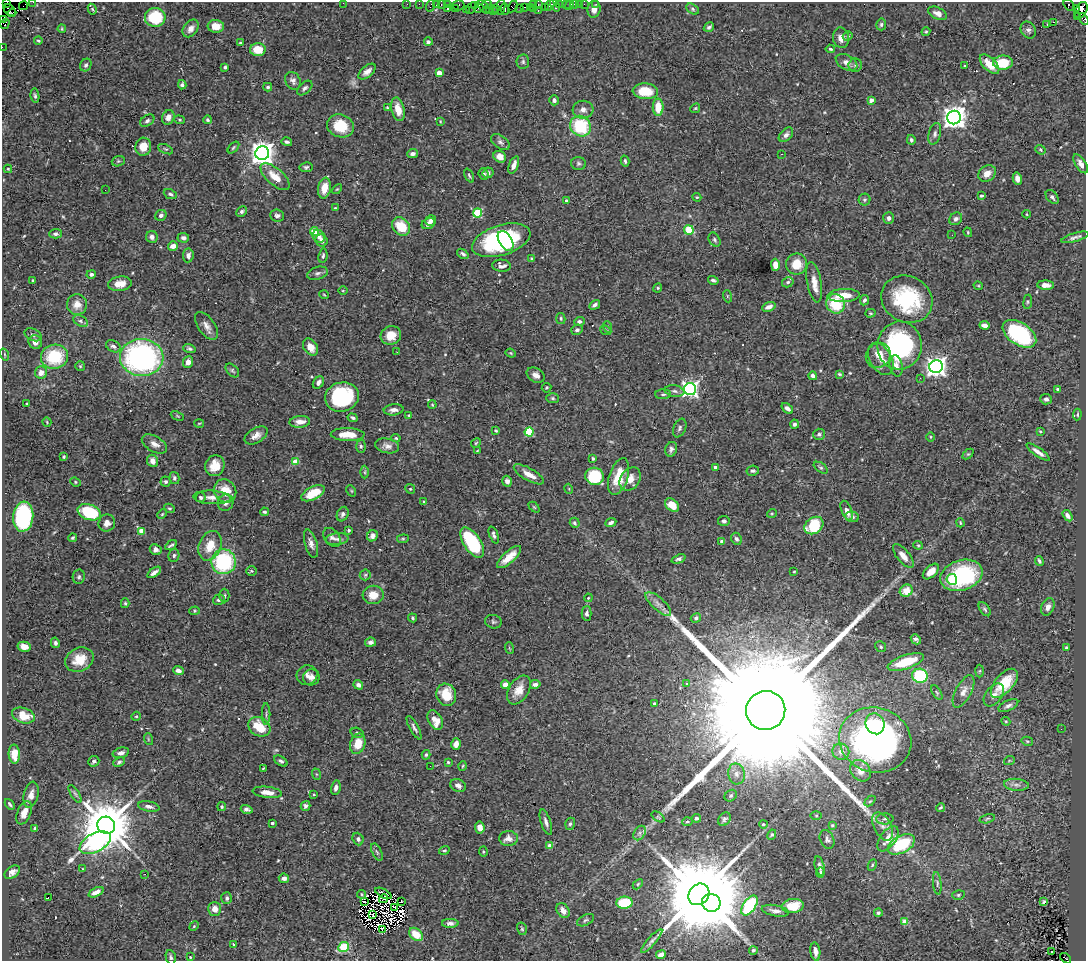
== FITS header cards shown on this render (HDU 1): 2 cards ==
NAXIS1  =                 1084
NAXIS2  =                  959

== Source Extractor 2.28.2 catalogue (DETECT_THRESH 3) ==
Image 1084 x 959 px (HDU 1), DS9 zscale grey, 1 PNG px = 1 image px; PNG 1088 x 963 px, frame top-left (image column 1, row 959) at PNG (2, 2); each listed source drawn as its Kron ellipse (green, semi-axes under 4 px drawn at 4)
Background 0.676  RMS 0.021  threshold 0.0641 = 3 sigma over >= 5 px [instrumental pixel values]
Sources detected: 545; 8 with non-positive FLUX_AUTO (blend fragments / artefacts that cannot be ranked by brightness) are neither listed nor drawn; of the other 537, the 500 brightest by FLUX_AUTO listed and drawn (37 fainter detections omitted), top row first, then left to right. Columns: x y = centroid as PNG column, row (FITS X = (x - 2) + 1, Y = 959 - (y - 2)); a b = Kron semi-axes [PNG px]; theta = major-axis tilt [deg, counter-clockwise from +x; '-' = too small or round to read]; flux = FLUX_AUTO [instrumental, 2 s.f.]
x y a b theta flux
33 2 2 2 - 12
7 3 2 2 - 85
343 3 2 2 - 6.2
407 4 2 2 - 9.5
419 4 2 2 - 13
436 4 3 2 - 29
487 4 5 3 - 28
533 4 3 2 - 16
538 4 3 2 - 21
559 4 3 3 - 5.2
566 4 4 3 - 4.3
574 4 3 3 - 34
579 4 2 2 - 6.7
584 4 2 2 - 1.5
596 4 3 2 - 7.2
441 5 3 3 - 31
447 5 4 3 - 45
459 5 6 5 - 34
474 5 4 2 - 19
550 5 6 3 57 31
555 5 6 3 -55 47
570 5 5 2 - 11
1069 5 6 4 -51 73
23 6 5 2 - 17
430 6 6 2 72 26
513 6 6 4 58 52
484 7 8 3 -51 69
501 7 8 3 84 79
525 7 3 2 - 14
545 7 3 2 - 18
448 8 3 3 - 20
471 8 6 3 60 29
479 8 5 3 - 91
489 8 4 3 - 20
496 8 2 2 - 19
520 8 2 2 - 16
530 8 3 2 - 13
1077 8 3 3 - 140
92 9 5 3 - 1.8
455 9 3 3 - 42
466 9 3 2 - 46
505 9 5 3 - 21
533 9 3 2 - 6.8
594 9 8 6 80 8.8
693 9 7 5 -29 2.7
10 10 7 5 -41 390
1081 10 9 5 62 500
493 11 3 2 - 5
538 11 3 2 - 74
12 13 4 3 - 210
937 13 10 5 -24 7.7
1078 16 2 2 - 9
155 17 10 9 - 54
1084 19 6 4 -60 57
2 20 2 2 - 10
1053 22 3 2 - 100
5 24 5 3 - 17
881 24 6 5 - 3
1047 25 3 2 - 5.3
216 26 8 6 -4 16
709 27 5 4 - 3.2
191 28 10 7 53 8.5
62 29 4 3 - 1.4
1028 30 9 7 -57 5.1
926 32 4 3 - 2.1
848 36 5 4 - 1.7
841 38 10 8 -86 9.3
38 41 4 3 - 1.7
428 42 4 4 - 4.7
240 43 4 3 - 1.5
2 47 2 2 - 6.5
830 49 5 3 - 2.4
258 50 8 6 -1 24
523 62 7 6 - 3.1
847 62 12 7 -29 8.1
1003 63 10 7 2 44
990 64 12 6 -44 24
86 65 6 5 - 3.3
855 65 7 6 - 3
965 66 3 2 - 1.4
225 67 4 3 - 2.7
367 72 10 5 40 7.9
439 73 4 4 - 20
293 81 9 7 -59 5.6
182 85 4 3 - 3.8
268 87 4 3 - 2.5
305 88 9 5 43 3.9
645 91 12 8 -3 38
35 96 7 4 -81 3
554 100 5 4 - 4.3
871 100 4 3 - 16
658 107 8 5 -89 28
387 108 3 3 - 1.4
695 108 5 4 - 1.9
398 109 12 6 -76 20
583 110 10 9 - 8.4
168 117 7 6 - 8.2
954 117 7 6 - 1300
179 120 5 4 - 1.9
207 120 4 4 - 2.2
147 121 8 5 33 3.7
440 121 4 3 - 1.3
340 126 14 11 -18 42
580 126 11 9 -45 86
935 134 11 6 76 5
786 135 8 5 45 5.1
911 140 5 4 - 3
287 142 5 3 - 3.1
500 142 10 6 -35 4.6
143 147 9 8 - 20
233 148 7 3 46 1.9
165 149 8 4 -25 2.2
1040 150 5 4 - 1.8
262 153 7 7 - 1400
413 153 5 4 - 4.5
781 154 3 2 - 3.3
500 157 6 5 - 11
118 161 7 5 20 2.3
625 161 5 3 - 2.4
578 163 7 6 - 3.2
1081 164 11 5 -56 8.3
514 165 9 4 68 8.1
306 167 6 5 - 3.3
8 169 4 4 - 1.4
488 173 5 5 - 3.7
987 173 9 7 36 12
484 174 6 5 - 3.3
469 176 7 3 -65 2.2
275 177 18 8 -41 25
1017 178 6 4 -77 6.9
324 188 10 6 80 22
337 189 6 3 43 1.6
105 190 2 2 - 12
170 194 7 4 -24 3.2
981 196 4 3 - 2.7
697 197 4 4 - 1.5
1052 197 8 5 -50 3.6
566 200 3 3 - 3
864 200 6 6 - 2.6
335 208 4 4 - 1.3
242 212 5 5 - 3.3
477 213 4 4 - 77
1027 214 4 3 - 1.2
161 215 6 5 - 4.7
277 216 7 6 - 4.8
889 218 6 5 - 4.9
956 219 7 5 44 4.4
431 221 6 5 - 6.8
428 224 7 5 26 9.3
401 227 10 8 -47 37
689 230 5 4 - 60
314 232 4 4 - 44
968 232 5 3 - 1.5
55 234 6 4 2 3.9
952 235 2 2 - 1.8
319 236 7 5 -44 5.4
152 237 6 5 - 6
1075 237 14 3 16 4.8
183 238 6 5 - 4.8
501 240 30 15 17 210
715 240 7 5 -59 3
322 241 6 6 - 6.6
506 241 11 6 -59 52
173 246 5 4 - 11
463 254 6 4 -38 3.6
188 255 7 5 83 6.5
323 256 7 4 82 3.4
532 259 4 3 - 2.6
796 264 10 10 - 24
775 265 6 4 -88 13
501 266 9 6 -5 7.7
317 273 10 6 17 4.5
91 274 5 4 - 3.6
33 280 3 2 - 1.8
713 280 5 3 - 3.5
788 282 6 5 - 3.4
814 282 20 7 -79 15
120 284 12 7 7 17
1046 285 8 4 -3 8.6
978 286 5 3 - 1.5
658 288 4 4 - 1.7
343 290 5 3 - 1.2
324 295 5 3 - 1.3
844 295 16 6 3 26
727 296 6 4 -71 1.6
907 299 26 23 -26 120
864 300 5 4 - 3.6
1028 302 7 3 82 1.9
77 304 10 10 - 16
835 304 10 9 - 53
595 305 6 4 31 4.4
769 307 7 4 21 7.6
870 313 5 4 - 1.8
561 318 5 4 - 2.3
80 321 8 5 -28 3.7
579 321 5 4 - 3.8
984 325 5 4 - 8.9
206 326 16 8 -55 11
608 327 6 4 -70 1.9
577 330 6 5 - 3.5
606 330 6 4 -23 2
1019 334 19 11 -33 160
33 335 9 6 -24 3.8
391 335 10 9 - 20
35 342 7 6 - 7.7
113 346 8 5 -28 5.2
900 346 24 22 85 230
310 347 9 6 -56 15
189 349 6 4 -18 3
397 352 3 2 - 2.7
511 353 5 4 - 1.6
5 354 6 3 -71 1.4
878 355 13 12 - 20
55 357 14 12 11 73
142 357 22 18 -3 370
881 359 17 11 -60 19
188 362 6 5 - 8.8
80 366 5 5 - 2
896 366 11 6 -79 8.1
936 367 7 6 - 860
232 370 8 5 -46 2.8
41 372 6 6 - 12
839 374 4 3 - 2
536 375 10 7 -31 9
813 376 4 4 - 8.2
920 378 2 2 - 2.7
318 382 7 5 54 5.6
546 388 5 4 - 1.7
690 389 6 6 - 500
1058 389 3 3 - 3.4
675 391 10 5 -9 4.9
663 394 8 5 1 3.3
342 397 17 14 13 140
553 398 6 5 - 2.5
1046 399 6 5 - 3.7
27 404 3 2 - 1.4
432 405 4 3 - 1.5
787 408 6 4 -39 5.1
394 410 10 5 6 7.3
409 415 3 3 - 1.8
1077 415 6 4 84 2
177 416 7 3 -23 1.6
353 418 5 3 - 3.2
47 422 5 3 - 1.4
300 422 10 6 5 12
199 423 5 3 - 1.2
795 424 4 4 - 4.7
680 428 10 6 67 4
496 431 4 3 - 2
1040 431 3 3 - 1.4
529 432 4 4 - 70
819 434 6 5 - 3.7
256 435 13 7 32 10
348 435 17 6 -1 24
930 437 5 3 - 1.3
396 438 4 4 - 1.9
476 443 5 4 - 1.8
154 444 14 7 -30 9.4
361 446 6 4 -86 2.6
387 446 12 7 -11 8
671 449 7 6 - 4.3
477 451 4 2 - 1.4
1038 452 14 4 -35 8.2
968 454 6 4 43 1.9
64 457 4 3 - 1.8
593 459 3 3 - 2
153 461 6 5 - 9
295 462 4 4 - 26
215 466 10 9 - 21
716 467 3 3 - 7.7
821 468 8 4 -35 2.5
753 471 6 5 - 3.8
365 472 6 4 89 1.9
529 474 17 6 -29 14
595 476 9 8 - 68
619 476 19 9 72 36
174 478 6 5 - 3.4
630 479 12 9 56 17
507 481 5 5 - 6.7
75 482 5 4 - 1.9
166 482 5 5 - 3
410 489 5 4 - 1.8
569 489 5 3 - 1.3
225 491 12 10 -57 25
351 491 6 4 -60 1.7
313 493 13 6 26 36
201 497 5 5 - 3.7
212 497 19 6 -3 11
424 501 3 3 - 1.4
226 503 8 7 - 7.7
672 505 8 5 -42 21
534 507 6 4 -44 1.9
169 508 5 4 - 2
847 511 10 5 -69 10
89 512 12 7 -20 88
264 512 4 4 - 2.7
772 513 5 3 - 1.4
162 514 5 4 - 1.6
343 514 7 5 66 4.9
1068 516 6 4 -56 6.1
23 517 15 10 84 190
852 517 7 5 -13 4.4
724 521 6 5 - 3.9
107 523 9 8 - 8.5
575 523 5 5 - 2.5
611 523 5 3 - 4.4
960 523 4 3 - 1.4
814 526 10 8 38 62
349 530 4 4 - 2.3
141 531 4 4 - 23
494 535 9 4 -69 4.5
372 536 6 5 - 5.3
332 537 11 7 -49 5.7
73 538 4 4 - 2.7
337 539 11 6 5 5.9
403 539 6 4 7 2
736 539 6 5 - 3.4
722 541 4 3 - 5.9
472 542 17 8 -57 110
311 543 14 6 -74 8.1
171 545 6 2 33 2.7
918 545 4 4 - 1.7
210 546 15 11 66 27
156 550 6 5 - 6
174 556 6 5 - 3.3
903 556 14 6 -51 12
509 557 15 6 42 20
679 559 7 4 23 3.4
1039 561 5 3 - 2.9
224 562 12 12 - 130
251 571 5 5 - 2
154 572 8 3 35 5.9
794 572 3 2 - 1.2
931 572 10 5 42 17
365 575 5 5 - 2.4
961 575 21 15 18 150
79 577 7 6 - 3.2
952 579 5 5 - 12
906 591 6 6 - 20
373 595 10 9 - 19
224 596 7 5 -90 2.3
588 598 4 3 - 1.3
219 600 6 5 - 3.7
125 603 5 4 - 1.9
658 604 16 6 -42 9
1048 607 9 6 66 7.5
985 609 8 4 -53 2.9
194 611 5 4 - 1.9
586 613 7 5 88 4.6
412 618 4 3 - 2.2
696 618 5 4 - 3.2
493 622 8 6 -15 3.2
916 639 5 4 - 3.8
370 642 5 4 - 5.1
55 643 5 4 - 3.9
24 647 7 5 -13 11
881 647 6 5 - 2.5
509 648 6 3 -71 1.5
1066 648 3 3 - 2.3
79 660 14 11 27 29
906 662 19 7 18 46
178 670 5 4 - 6.1
980 671 6 4 88 2.2
307 675 10 9 - 7.6
920 676 8 7 - 130
311 677 8 8 - 6.8
1004 683 17 9 48 48
535 684 5 4 - 6
686 684 4 4 - 1.7
358 685 5 4 - 5.4
505 685 4 4 - 17
519 690 16 10 57 19
964 691 18 8 62 11
937 692 8 3 -59 2.3
446 695 11 9 -70 33
994 695 13 8 53 8.2
654 704 4 3 - 2.1
1008 706 11 5 25 5.2
766 711 20 19 - 170000
266 714 11 2 90 2.5
23 715 12 7 -18 27
136 716 5 4 - 1.7
435 720 10 6 -62 22
1006 721 4 4 - 1.6
875 724 11 9 -66 36
259 727 12 9 -30 42
414 728 13 4 -61 4.5
1061 729 2 2 - 3.1
357 733 7 5 -17 3
148 739 6 3 -73 1.6
875 740 36 32 -18 560
1027 741 6 4 -14 1.9
358 744 10 7 74 24
456 744 6 5 - 9
841 752 8 8 - 8
121 753 8 5 14 6.7
14 754 9 5 -87 20
426 755 5 3 - 2
94 761 6 5 - 3.6
281 761 7 4 -32 3.3
1009 761 5 3 - 1.3
119 762 6 4 24 3
448 762 4 4 - 1.8
430 766 2 2 - 3.3
463 766 5 3 - 1.4
263 768 3 2 - 1.3
860 771 12 9 -51 16
316 774 6 4 -71 1.6
737 774 10 8 -78 9.1
458 785 8 6 -24 6.8
1016 785 12 6 -5 6.9
336 788 7 4 78 5.8
267 792 15 5 -6 13
75 794 10 4 -58 3.2
31 795 13 7 77 9.5
314 795 3 2 - 1.3
731 796 6 5 - 2.7
870 801 6 4 43 1.9
10 804 6 3 -49 2.4
149 806 11 5 -11 6.4
305 806 5 4 - 4.2
222 807 4 4 - 2.3
941 808 4 2 - 1.7
247 809 6 4 -17 3.9
24 813 12 6 68 13
816 815 5 3 - 1.6
658 817 7 4 -37 1.7
696 818 4 3 - 4
724 819 7 5 49 3.3
885 819 9 5 2 3.7
987 819 8 4 15 2.5
546 822 13 5 -71 6.2
687 822 5 3 - 1.8
272 823 3 3 - 3
570 824 6 4 72 3.1
763 824 4 4 - 2.2
106 825 9 8 - 10000
832 825 4 3 - 1.5
883 826 15 8 -62 11
480 827 6 4 -82 11
35 828 4 3 - 2.5
640 833 8 5 58 5
772 835 5 4 - 1.9
508 838 9 7 1 9.9
358 839 6 5 - 4.1
827 839 9 7 -63 4.7
888 839 14 7 54 19
95 843 17 9 28 280
901 844 15 8 29 90
550 846 4 4 - 16
444 850 5 3 - 1.7
377 852 9 4 -65 3.1
483 852 5 3 - 1.6
872 865 6 4 63 2
819 866 10 4 -78 4.4
83 869 4 4 - 1.3
12 872 8 5 36 6.5
820 873 5 4 - 3.6
145 874 3 2 - 1.8
284 878 5 4 - 6.6
937 883 11 4 -84 3.3
638 884 6 3 46 1.8
96 892 8 4 25 9.5
383 893 9 2 -28 2.3
361 894 4 4 - 1.5
699 894 11 9 52 33000
958 895 6 5 - 2.5
48 897 2 2 - 26
227 898 6 5 - 4.2
384 899 4 2 - 1.7
364 901 3 2 - 1.4
402 902 3 2 - 2.5
1043 902 4 2 - 2.2
624 903 8 6 5 59
711 903 9 9 - 6600
749 905 11 6 55 110
793 906 11 7 8 34
395 907 3 2 - 2.2
214 909 7 6 - 11
563 911 8 6 -55 11
775 911 14 5 -11 7.8
878 913 4 4 - 2.5
372 914 2 2 - 1.4
586 920 9 5 27 3.3
904 922 4 4 - 32
450 923 8 4 0 4.7
194 926 5 4 - 1.7
522 929 6 5 - 2.2
382 930 3 3 - 260
416 934 8 5 -41 27
652 941 15 4 49 4.9
234 944 3 3 - 5.9
343 947 5 5 - 88
753 950 4 4 - 3
815 952 9 5 -82 11
1052 952 2 2 - 2.1
661 955 5 4 - 7.6
171 957 7 5 -77 3.1
190 957 3 2 - 1.3
1066 958 6 2 -38 22
At the frame edge (FLAGS 8, measured only in part): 8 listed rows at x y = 33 2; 7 3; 343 3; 1081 10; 1084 19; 2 20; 2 47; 1066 958
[37 fainter detections neither listed nor drawn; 8 non-positive-flux detections neither listed nor drawn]